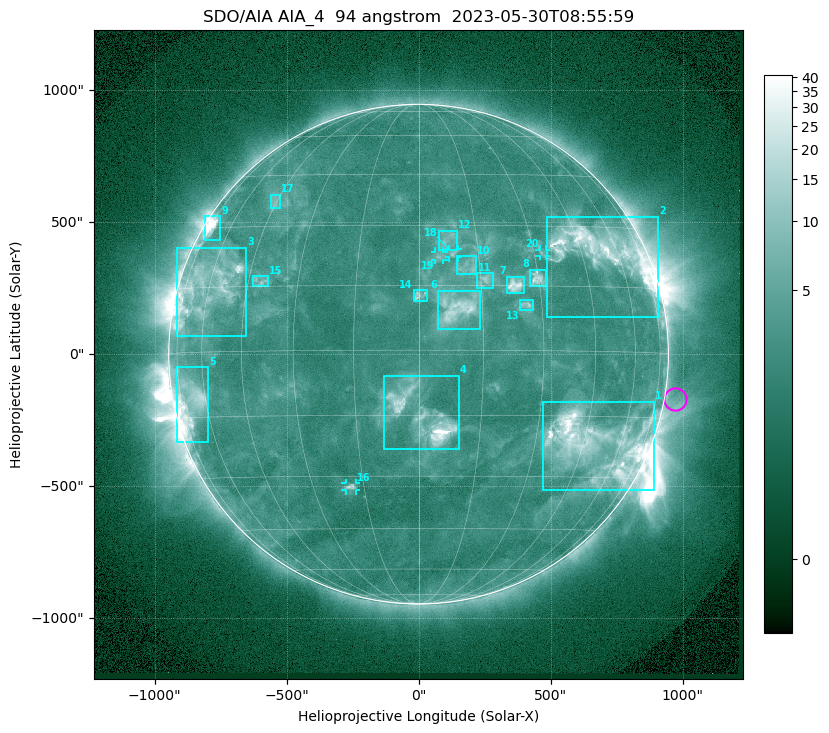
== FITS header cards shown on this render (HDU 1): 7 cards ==
TELESCOP= 'SDO/AIA '           / For AIA: SDO/AIA
INSTRUME= 'AIA_4   '           / For AIA: AIA_ATA1, AIA_ATA2, AIA_ATA3 or AIA_AT
WAVELNTH=                   94 / [angstrom] Wavelength
WAVEUNIT= 'angstrom'           / Wavelength unit: angstrom
DATE-OBS= '2023-05-30T08:55:59.130' / [ISO] Date when observation started; ISO 8
CTYPE1  = 'HPLN-TAN'           / CTYPE1: HPLN
CTYPE2  = 'HPLT-TAN'           / CTYPE2: HPLT

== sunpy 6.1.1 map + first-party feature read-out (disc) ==
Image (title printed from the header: SDO/AIA AIA_4  94 angstrom  2023-05-30T08:55:59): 1024 x 1024 px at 2.4 arcsec/px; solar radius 947 arcsec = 394 px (full disc in frame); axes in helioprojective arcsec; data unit not stated in the header (colour bar unlabelled)
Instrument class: DISC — disc imager (sunpy class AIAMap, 94 A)
Bright regions (active regions / flare kernels): reference = the median radial profile (limb darkening/brightening removed); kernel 9 px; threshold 5 sigma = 3.86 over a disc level ~2.55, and >= 1.15x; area >= 12 px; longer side >= 9 px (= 22 arcsec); searched inside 0.97 R_sun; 20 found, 20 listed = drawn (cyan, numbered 1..; 4 of them under ~33 arcsec drawn as corner ticks so the feature stays visible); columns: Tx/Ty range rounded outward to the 5 arcsec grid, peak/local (2 s.f.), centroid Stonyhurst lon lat
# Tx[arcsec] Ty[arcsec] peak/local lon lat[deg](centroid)
1 470..895 -515..-180 16 +49 -22
2 485..910 140..520 12 +52 +24
3 -915..-650 70..405 9.5 -60 +15
4 -130..155 -360..-80 23 +1 -15
5 -920..-795 -335..-50 8.7 -68 -11
6 70..235 90..240 7 +9 +10
7 330..400 230..295 8.5 +24 +15
8 420..485 260..320 7 +30 +17
9 -810..-750 430..525 12 -71 +30
10 145..220 300..375 3.8 +12 +19
11 220..280 250..310 4.6 +16 +16
12 80..150 395..470 3.4 +7 +26
13 385..435 165..205 4.5 +26 +10
14 -20..35 200..245 4.1 +0 +13
15 -630..-565 255..295 3.8 -41 +16
16 -275..-235 -515..-490 4.8 -19 -33
17 -560..-525 550..605 3.1 -46 +37
18 115..150 365..400 4 +9 +23
19 60..95 355..390 3.4 +5 +22
20 455..485 370..395 3.1 +32 +23
Off-limb structures (1.02-1.3 R_sun): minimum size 162 px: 2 found; the strongest spans PA ~225..305 deg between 1.02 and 1.3 R_sun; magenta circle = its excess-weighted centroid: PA ~260 deg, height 1.04 R_sun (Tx ~970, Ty ~-170 arcsec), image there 1.5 x the reference